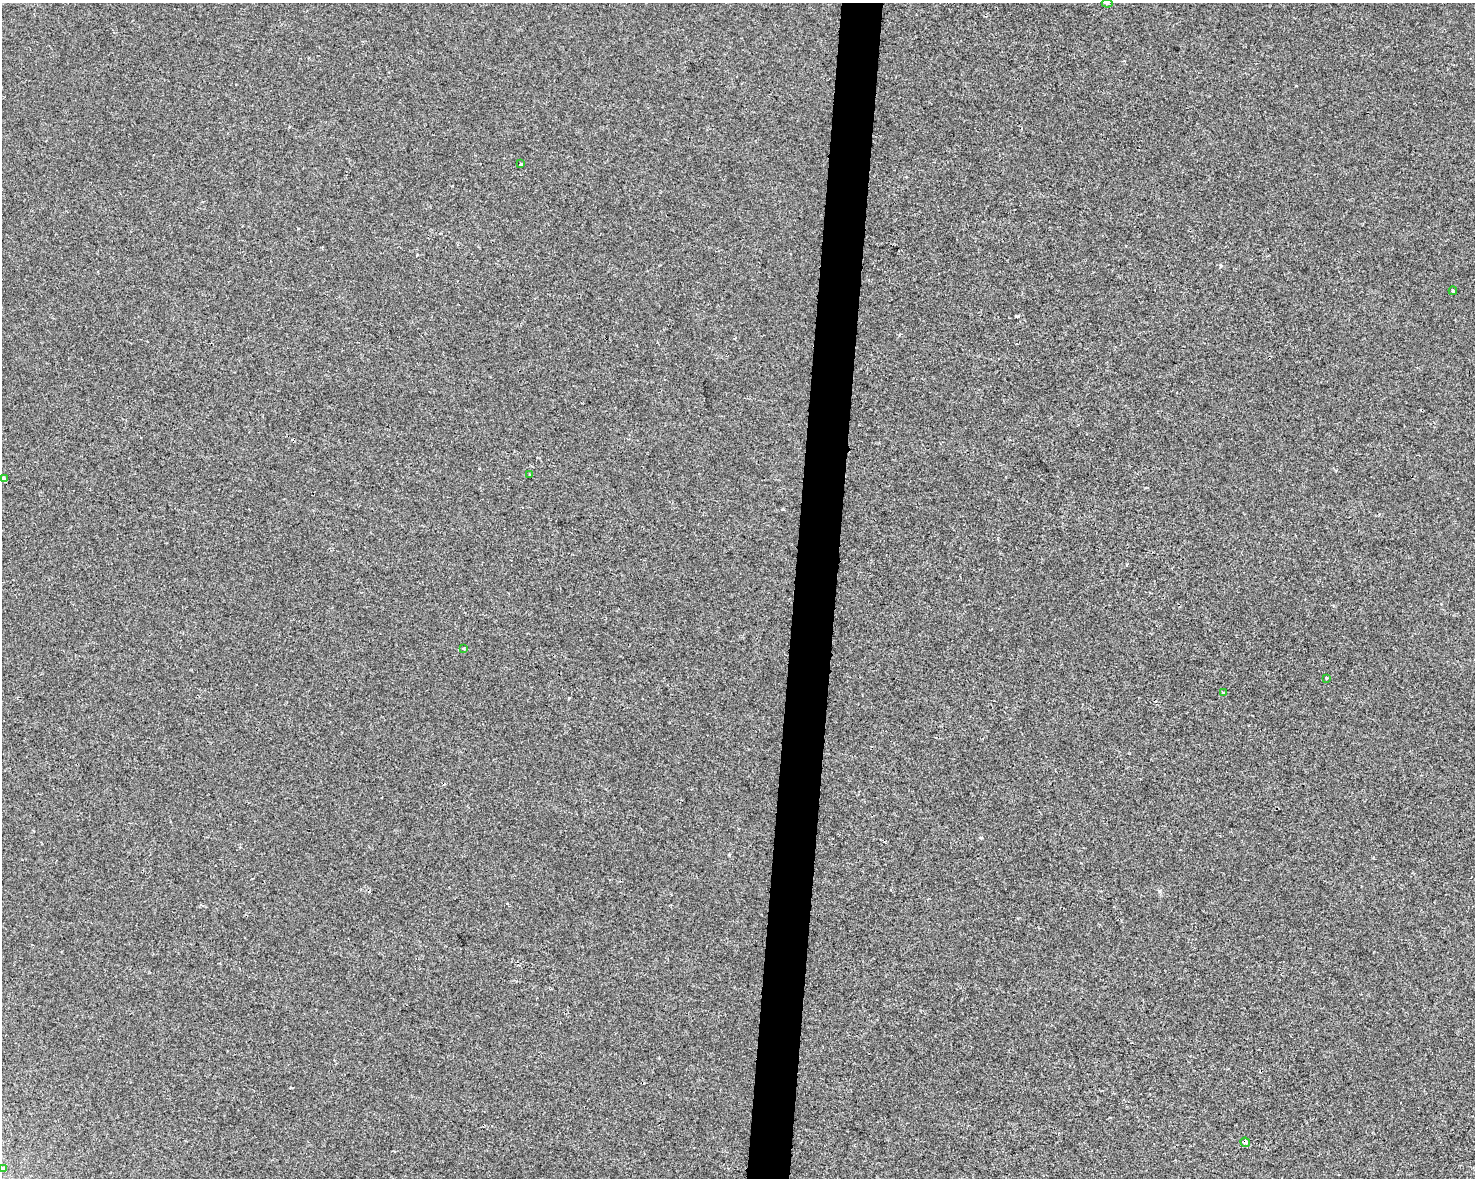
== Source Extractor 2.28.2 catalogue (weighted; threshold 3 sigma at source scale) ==
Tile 5 of 3 x 4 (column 2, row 2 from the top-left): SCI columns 1702-3174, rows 2363-3538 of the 4934 x 4714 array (HDU 1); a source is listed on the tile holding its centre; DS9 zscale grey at full resolution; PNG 1477 x 1180 px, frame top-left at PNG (2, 3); each listed source drawn as its Kron ellipse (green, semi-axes under 4 px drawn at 4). Shown black and unused: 3% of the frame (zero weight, under 2 of 3 exposures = <1% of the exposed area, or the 3 px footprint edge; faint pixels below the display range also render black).
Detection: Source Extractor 2.28.2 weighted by HDU 2 'WHT'; one run over the whole footprint, this tile lists its part. Background 0.00135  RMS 0.0056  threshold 0.0251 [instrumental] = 3 sigma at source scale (4.5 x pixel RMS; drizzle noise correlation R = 1.50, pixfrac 1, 0.0396/0.0396 arcsec/px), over >= 5 px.
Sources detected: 10; all 10 listed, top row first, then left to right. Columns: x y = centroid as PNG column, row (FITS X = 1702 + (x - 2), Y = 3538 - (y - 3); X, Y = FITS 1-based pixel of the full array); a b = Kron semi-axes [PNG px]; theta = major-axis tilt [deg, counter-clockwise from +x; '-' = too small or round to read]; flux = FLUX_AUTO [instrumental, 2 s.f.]
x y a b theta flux
1107 3 5 3 - 1.1
520 164 4 3 - 0.81
1453 291 4 3 - 1.1
530 475 3 3 - 0.63
3 478 4 3 - 1.8
464 648 3 3 - 0.63
1326 678 3 3 - 3.3
1224 693 4 4 - 1.2
1245 1142 5 4 - 1.6
3 1169 3 3 - 8.1
Overlapping masked pixels (flux is a lower limit): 1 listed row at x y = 1245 1142
Isophote crosses this tile's border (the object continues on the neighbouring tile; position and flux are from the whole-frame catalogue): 2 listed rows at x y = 1107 3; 3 1169
Unlisted compact peaks at least as high as the median listed source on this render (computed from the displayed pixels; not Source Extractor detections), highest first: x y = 1159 891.